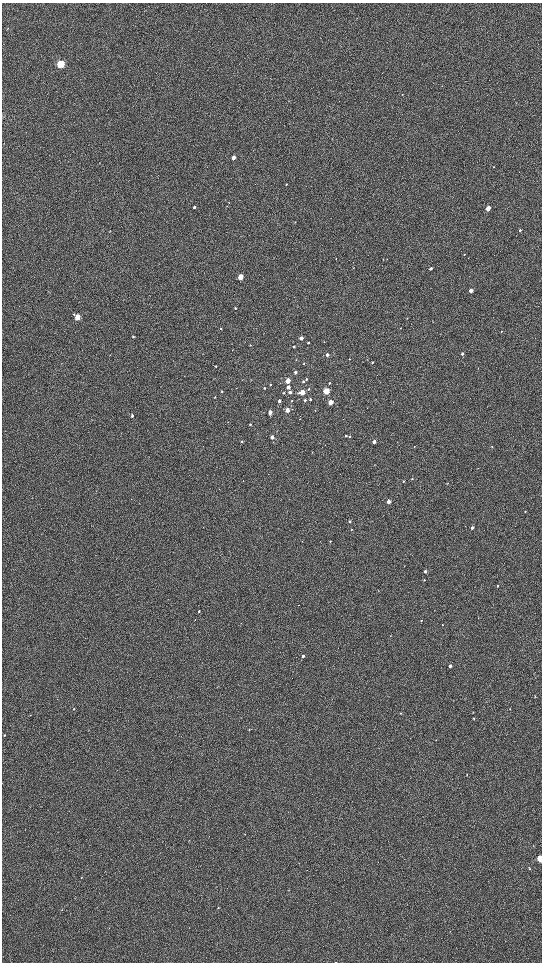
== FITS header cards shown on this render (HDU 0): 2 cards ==
NAXIS1  =                 1080 / length of data axis 1
NAXIS2  =                 1920 / length of data axis 2

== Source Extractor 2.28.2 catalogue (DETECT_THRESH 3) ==
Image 1080 x 1920 px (HDU 0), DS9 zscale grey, zoomed out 1/2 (1 PNG px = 2 x 2 image px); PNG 544 x 964 px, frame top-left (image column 1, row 1919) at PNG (2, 3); no overlay
Background 606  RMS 58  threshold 173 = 3 sigma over >= 5 px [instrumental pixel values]
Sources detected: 103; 1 cannot appear on this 1/2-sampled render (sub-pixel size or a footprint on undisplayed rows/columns) and is not listed; the other 102 listed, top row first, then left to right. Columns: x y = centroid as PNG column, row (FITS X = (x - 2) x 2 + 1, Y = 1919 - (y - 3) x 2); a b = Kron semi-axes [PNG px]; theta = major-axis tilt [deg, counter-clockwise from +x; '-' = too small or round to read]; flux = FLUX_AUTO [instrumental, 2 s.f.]
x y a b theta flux
61 64 4 3 - 990000
402 94 2 2 - 4700
233 158 3 3 - 91000
493 167 2 2 - 4800
286 184 3 2 - 8200
229 202 3 2 - 3600
194 207 3 3 - 16000
488 208 3 2 - 210000
520 230 3 3 - 13000
464 254 2 2 - 4400
387 259 3 2 - 3700
353 268 3 2 - 4000
431 268 3 3 - 27000
240 277 3 3 - 230000
471 291 3 2 - 130000
235 308 3 3 - 9700
77 317 4 3 - 250000
407 318 3 2 - 4700
221 329 3 3 - 7500
501 331 3 2 - 6300
133 337 3 3 - 12000
301 338 3 3 - 69000
308 343 3 2 - 13000
250 345 3 2 - 6200
294 347 3 2 - 18000
462 354 3 2 - 32000
327 355 3 2 - 35000
349 359 2 2 - 6200
296 360 3 2 - 3900
372 362 3 2 - 11000
304 363 3 2 - 7800
216 366 2 2 - 7800
295 372 4 3 - 35000
306 379 3 3 - 14000
288 381 3 3 - 210000
303 381 3 3 - 15000
329 383 3 2 - 10000
270 385 3 2 - 11000
288 387 3 3 - 55000
264 388 3 2 - 11000
309 389 4 3 - 13000
222 391 3 2 - 10000
326 391 3 3 - 510000
290 392 4 3 - 28000
302 392 3 3 - 310000
283 393 3 2 - 6700
215 397 3 2 - 7500
310 399 3 3 - 14000
305 400 3 3 - 17000
279 401 3 2 - 39000
292 401 3 2 - 7200
330 402 3 3 - 210000
287 410 3 3 - 150000
315 410 3 1 - 4200
270 412 3 3 - 91000
132 416 3 3 - 18000
250 424 3 3 - 11000
346 436 2 2 - 9300
350 436 4 3 - 10000
272 437 3 3 - 55000
242 441 3 2 - 11000
374 442 3 2 - 68000
492 446 3 2 - 5300
412 479 3 2 - 8600
243 481 3 2 - 5000
403 481 3 3 - 8500
447 483 2 2 - 4200
388 501 3 2 - 100000
525 511 3 2 - 5900
350 521 3 3 - 17000
472 528 2 2 - 26000
351 529 3 2 - 6000
330 541 3 2 - 6900
425 571 3 2 - 31000
424 580 2 2 - 6200
497 586 3 2 - 8200
378 591 3 3 - 6000
199 611 3 2 - 14000
421 620 3 2 - 5300
442 625 2 2 - 7400
303 656 3 2 - 30000
450 666 3 2 - 50000
535 696 3 3 - 7200
73 709 3 3 - 9100
510 709 3 2 - 5100
400 713 3 2 - 6500
30 715 3 2 - 3600
474 718 3 3 - 9200
249 730 3 2 - 7300
88 731 3 2 - 4300
4 735 3 2 - 5600
467 774 3 2 - 4600
325 820 2 2 - 3800
245 834 3 2 - 4200
189 840 3 2 - 4300
540 859 4 3 - 410000
529 868 4 2 - 5500
81 878 2 2 - 3000
288 890 3 2 - 4500
218 908 3 2 - 5100
62 910 3 2 - 5300
189 928 2 2 - 3900
At the frame edge (FLAGS 8, measured only in part): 1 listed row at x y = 540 859
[1 sub-pixel or undisplayed-footprint detection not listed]